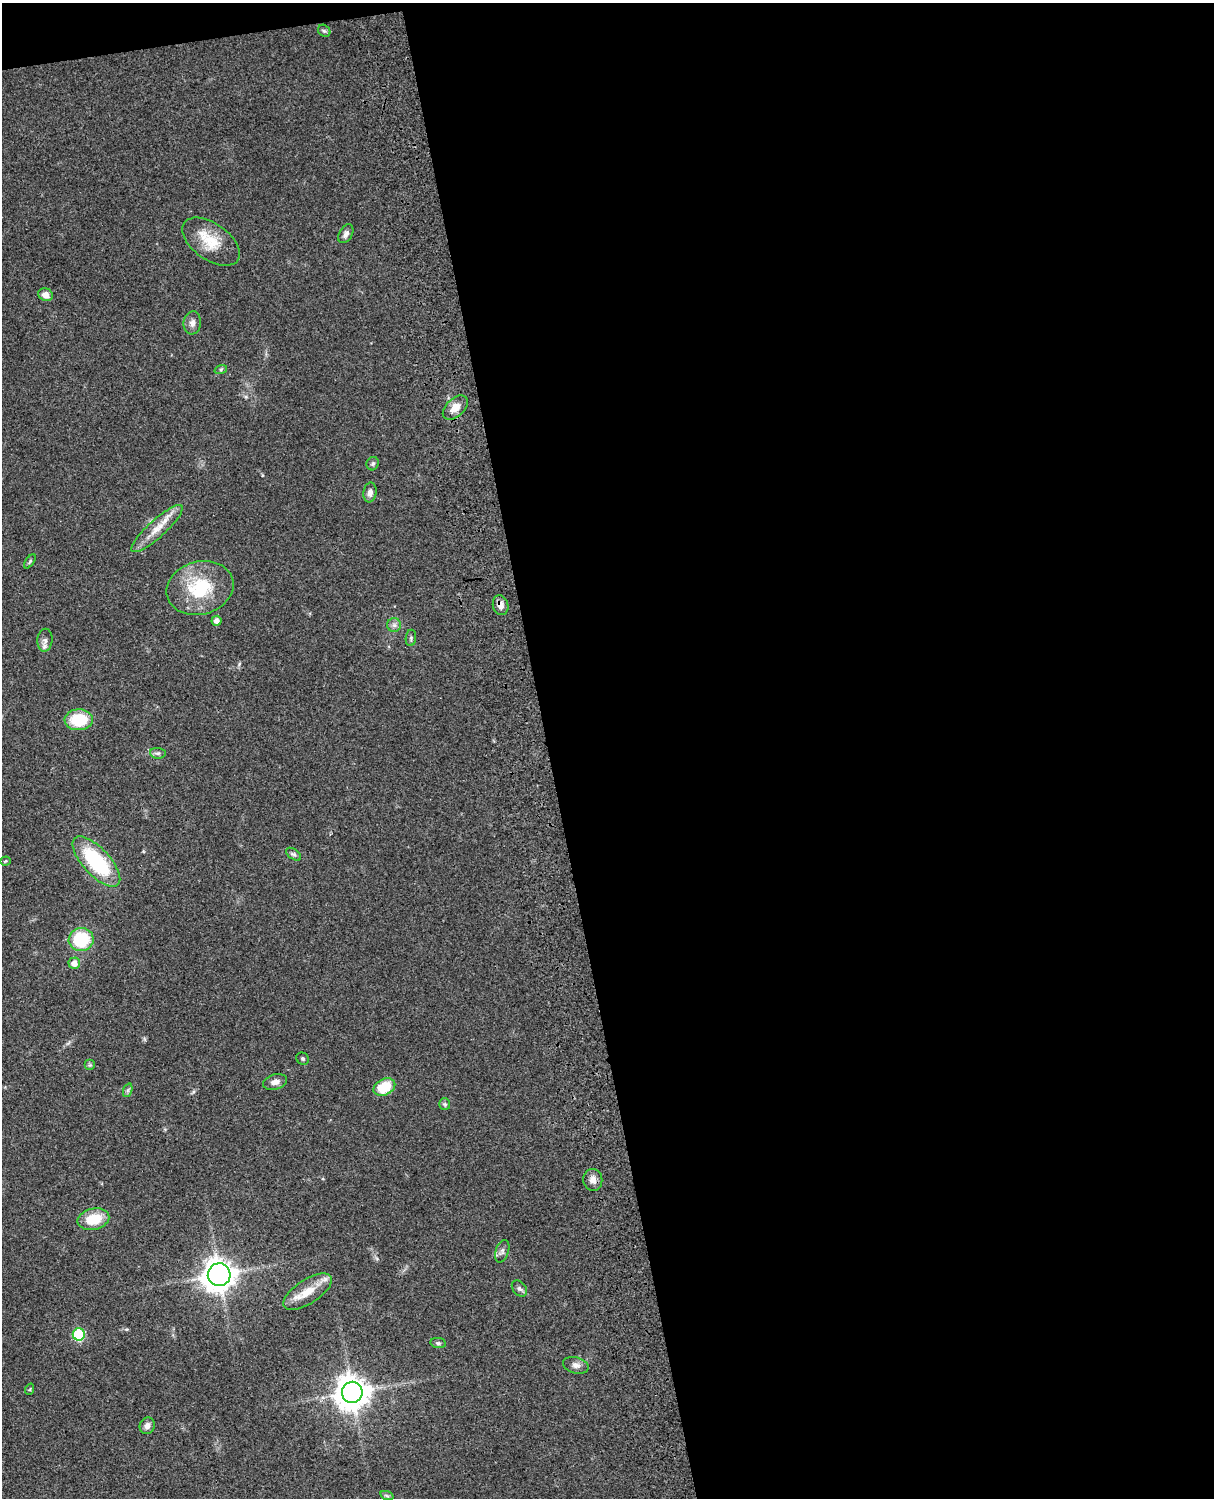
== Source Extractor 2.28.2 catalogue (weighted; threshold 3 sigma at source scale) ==
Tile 4 of 4 x 3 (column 4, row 1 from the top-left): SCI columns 3758-4969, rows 3268-4763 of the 5087 x 4926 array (HDU 1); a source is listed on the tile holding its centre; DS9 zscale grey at full resolution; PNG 1216 x 1500 px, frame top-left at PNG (2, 3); each listed source drawn as its Kron ellipse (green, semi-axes under 4 px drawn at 4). Shown black and unused: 56% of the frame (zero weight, under 3 of 4 exposures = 6% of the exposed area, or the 3 px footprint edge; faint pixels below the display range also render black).
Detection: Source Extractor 2.28.2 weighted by HDU 2 'WHT'; one run over the whole footprint, this tile lists its part. Background 0.0806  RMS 0.0058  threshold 0.0262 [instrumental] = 3 sigma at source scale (4.5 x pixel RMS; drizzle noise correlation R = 1.50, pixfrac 1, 0.05/0.05 arcsec/px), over >= 5 px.
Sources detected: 43; all 43 listed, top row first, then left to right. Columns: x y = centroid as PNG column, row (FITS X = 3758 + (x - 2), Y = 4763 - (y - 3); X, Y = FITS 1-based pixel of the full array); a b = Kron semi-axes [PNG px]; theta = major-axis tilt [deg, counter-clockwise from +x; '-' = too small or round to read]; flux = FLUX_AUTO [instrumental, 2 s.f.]
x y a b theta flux
324 31 7 5 -43 1
346 234 10 6 60 2.1
211 242 33 18 -36 16
46 295 8 6 -24 3.9
192 323 11 8 83 2.9
221 369 6 4 19 0.88
455 408 15 9 42 6.4
373 464 7 6 - 1.2
370 492 10 6 82 2.9
157 529 33 9 42 9.5
30 561 8 4 55 0.89
200 588 34 26 15 31
501 605 10 7 -75 3.7
216 621 5 5 - 2.8
394 625 7 7 - 1.9
411 638 8 5 83 1.2
45 640 11 7 85 2.7
79 720 14 10 2 21
158 753 8 5 -6 1.3
294 854 8 5 -36 1.3
6 861 5 4 - 0.65
96 862 32 13 -47 47
81 940 12 11 - 28
74 963 6 6 - 4.6
303 1059 6 6 - 1.1
90 1065 5 5 - 0.94
275 1082 12 7 16 3.3
384 1087 11 8 27 19
128 1090 7 4 71 1.2
445 1104 6 5 - 0.95
593 1180 11 9 -82 3.5
93 1219 16 10 13 14
502 1251 12 6 71 2
219 1275 11 11 - 670
519 1289 9 6 -49 1.6
307 1292 28 12 33 11
79 1334 6 6 - 49
438 1343 8 5 -9 1.2
576 1365 13 8 -14 2.9
30 1389 6 3 72 0.54
352 1392 10 10 - 990
147 1426 8 7 - 3
387 1496 7 4 -19 0.96
Overlapping masked pixels (flux is a lower limit): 1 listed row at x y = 501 605